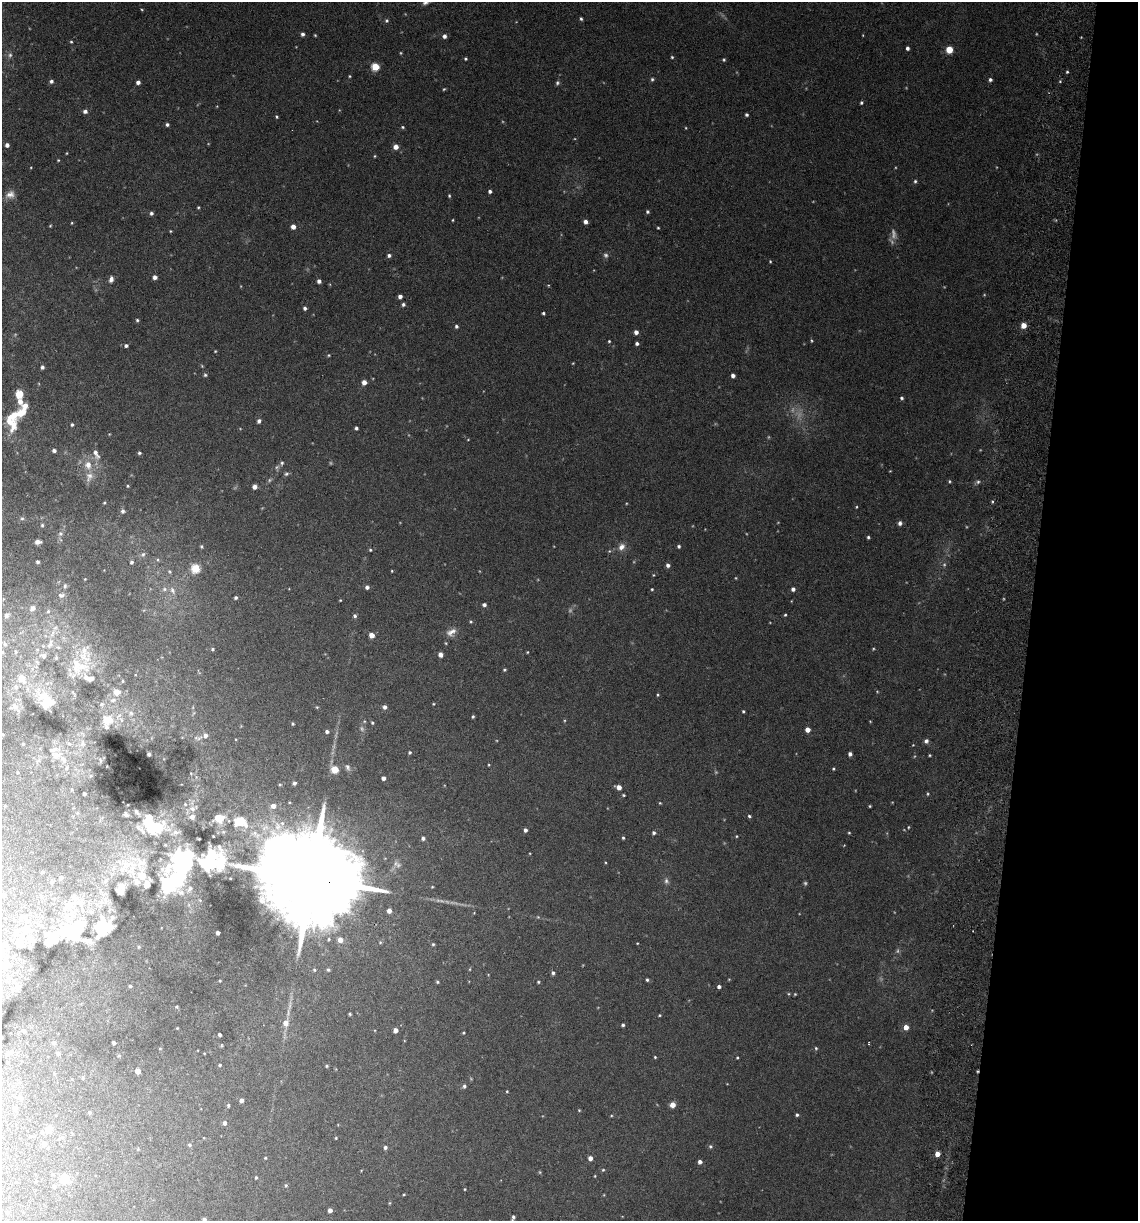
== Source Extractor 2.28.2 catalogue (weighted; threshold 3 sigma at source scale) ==
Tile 8 of 4 x 4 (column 4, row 2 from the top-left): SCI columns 3581-4716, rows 2449-3667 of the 5008 x 4899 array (HDU 1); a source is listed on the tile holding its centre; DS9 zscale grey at full resolution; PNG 1140 x 1223 px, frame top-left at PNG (2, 2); no overlay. Shown black and unused: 9% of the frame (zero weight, under 3 of 6 exposures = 3% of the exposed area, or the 3 px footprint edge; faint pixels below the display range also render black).
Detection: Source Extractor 2.28.2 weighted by HDU 2 'WHT'; one run over the whole footprint, this tile lists its part. Background 0.0299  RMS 0.0032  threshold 0.0133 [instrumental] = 3 sigma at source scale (4.09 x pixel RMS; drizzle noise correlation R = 1.36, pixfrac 0.8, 0.05/0.05 arcsec/px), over >= 5 px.
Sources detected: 413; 42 too faint to see at this stretch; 3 inside a brighter object's white glare — not listed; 45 inside a brighter listed object's ellipse — not listed separately; the other 323 listed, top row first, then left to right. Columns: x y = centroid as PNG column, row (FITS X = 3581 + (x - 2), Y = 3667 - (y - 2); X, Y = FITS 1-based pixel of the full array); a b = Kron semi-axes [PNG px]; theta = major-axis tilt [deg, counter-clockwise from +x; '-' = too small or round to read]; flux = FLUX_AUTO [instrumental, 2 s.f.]
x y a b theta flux
426 2 13 7 32 1.7
581 19 4 3 - 0.5
387 20 5 5 - 0.59
303 34 4 4 - 0.92
315 35 4 3 - 0.31
444 36 5 5 - 1.2
71 42 4 3 - 0.35
907 48 4 3 - 0.96
949 50 5 5 - 5.9
10 55 8 6 65 0.94
672 57 4 4 - 0.37
465 59 4 4 - 0.41
724 60 4 4 - 0.43
375 67 5 5 - 13
1067 72 3 3 - 0.4
349 76 4 3 - 0.29
652 79 5 5 - 0.54
990 80 4 4 - 0.73
51 81 4 4 - 0.86
1060 81 4 4 - 0.33
138 82 4 4 - 1.1
557 83 6 5 - 0.6
444 89 4 4 - 0.33
861 103 4 4 - 0.49
217 106 4 3 - 0.22
85 111 5 4 - 1.1
746 115 4 3 - 0.57
276 117 3 3 - 0.4
167 124 4 4 - 0.72
403 127 5 4 - 0.39
7 145 4 4 - 1.3
396 147 5 5 - 2.2
67 153 4 2 - 0.22
375 156 3 3 - 0.3
58 160 3 3 - 0.28
915 181 5 5 - 0.52
490 191 4 4 - 0.8
10 195 13 10 16 2.2
449 196 4 3 - 0.37
198 207 3 3 - 0.35
647 212 4 4 - 0.55
151 213 5 4 - 0.72
453 220 3 2 - 0.27
585 222 4 4 - 1.4
72 223 4 3 - 0.28
50 226 4 3 - 0.3
293 227 4 4 - 2.2
658 228 3 3 - 0.3
170 231 3 3 - 0.26
389 255 5 4 - 0.79
606 255 7 6 - 0.79
770 261 4 3 - 0.31
155 277 5 4 - 1.2
111 279 7 5 77 1.3
319 281 4 4 - 1.2
548 285 4 3 - 0.27
400 296 4 4 - 1.4
403 304 5 4 - 0.71
305 308 4 4 - 0.87
543 313 3 3 - 0.5
137 320 4 4 - 0.46
1024 325 4 4 - 4.3
456 326 5 4 - 0.66
636 332 4 4 - 1.5
609 341 3 3 - 0.33
811 341 5 3 - 0.32
637 343 4 3 - 0.87
126 346 4 4 - 0.76
215 351 3 3 - 0.27
329 355 4 3 - 0.32
573 363 4 3 - 0.22
202 366 5 4 - 0.31
42 367 4 4 - 0.85
205 375 6 5 - 0.52
733 376 4 4 - 1.3
364 382 4 4 - 2.2
19 395 9 8 - 4.1
901 398 4 4 - 0.53
12 417 18 10 52 6.2
259 421 5 4 - 0.86
72 424 4 4 - 0.55
356 428 4 4 - 0.68
109 434 4 4 - 0.21
468 440 4 3 - 0.21
54 450 4 4 - 1
139 453 4 4 - 0.53
96 454 17 7 -67 2.2
282 463 6 5 - 0.59
88 465 14 11 -78 3.8
890 471 3 3 - 0.2
286 474 7 5 24 0.59
950 481 4 4 - 0.4
978 482 9 6 28 0.86
128 486 4 3 - 0.35
254 487 4 4 - 1.7
992 502 5 4 - 0.4
104 503 4 3 - 0.29
123 511 6 6 - 0.87
22 518 6 5 - 0.54
900 523 5 5 - 0.99
42 525 5 4 - 0.47
60 534 8 7 - 0.87
868 537 4 3 - 0.49
38 542 5 4 - 1.6
201 546 5 4 - 0.48
679 546 4 4 - 0.57
621 547 10 8 60 2.1
370 550 4 4 - 0.41
609 551 5 5 - 0.39
143 554 8 6 56 0.77
158 560 5 3 - 0.32
38 562 4 3 - 0.63
131 562 5 4 - 0.67
668 565 5 4 - 1.1
195 568 5 5 - 17
170 571 6 6 - 0.57
392 571 3 3 - 0.25
653 575 4 4 - 0.27
85 579 3 2 - 0.21
65 586 7 5 84 0.66
367 587 4 4 - 1.1
652 589 3 3 - 0.32
793 589 4 4 - 1.1
172 590 12 7 -59 1.8
61 595 10 7 13 1.2
236 598 4 3 - 0.54
340 600 3 2 - 0.27
791 601 3 2 - 0.18
484 605 4 4 - 0.97
32 608 8 7 - 1.7
48 611 6 5 - 0.73
7 615 9 7 44 1.7
785 615 3 3 - 0.36
355 616 5 5 - 0.69
471 622 5 4 - 0.41
21 632 7 4 20 0.53
451 632 15 10 30 2.5
371 635 4 4 - 3
5 644 10 7 -69 1.4
50 644 19 9 65 3.8
212 649 4 4 - 0.44
873 649 4 3 - 0.29
37 650 6 5 - 0.77
2 652 8 7 - 1.2
16 652 8 6 -84 0.92
527 652 4 3 - 0.26
440 654 5 4 - 1.6
37 662 7 5 -45 0.75
79 667 31 24 -6 11
504 670 4 4 - 0.47
199 672 10 2 -60 0.29
21 679 12 10 -54 4.6
123 681 4 4 - 0.29
116 692 6 6 - 3.1
657 695 4 4 - 0.36
45 699 22 12 -51 7.1
113 700 10 6 16 1.1
102 704 6 5 - 0.67
433 704 4 3 - 0.29
14 706 14 11 5 2.4
317 707 4 4 - 0.34
385 707 5 4 - 1.1
743 711 3 3 - 0.42
131 713 8 7 - 1.3
473 717 3 3 - 0.46
107 720 14 12 -10 4.5
870 721 3 3 - 0.22
372 723 4 3 - 0.42
293 724 4 4 - 0.44
362 729 9 7 -66 0.98
807 730 4 4 - 3.3
327 731 4 4 - 0.87
3 734 4 3 - 0.24
205 735 5 5 - 1.1
199 738 13 5 40 0.85
926 741 5 5 - 1.1
23 744 3 3 - 0.28
69 744 5 3 - 0.37
83 744 8 5 -83 0.74
913 745 3 3 - 0.19
410 752 4 4 - 0.48
149 754 4 3 - 0.57
850 754 4 4 - 1.1
56 755 15 11 -10 2.4
930 755 3 3 - 0.3
100 760 5 3 - 0.29
38 761 6 4 19 0.46
489 765 3 3 - 0.25
347 767 9 6 -67 1
334 769 8 6 -61 5
833 769 3 3 - 0.36
191 773 3 3 - 0.21
90 776 5 3 - 0.27
383 778 4 4 - 1.2
294 783 4 4 - 0.7
280 785 3 3 - 0.29
619 787 5 4 - 2.1
84 793 3 3 - 0.51
928 794 5 4 - 0.36
623 795 4 3 - 0.37
660 803 4 4 - 0.3
128 805 2 2 - 0.18
5 806 3 3 - 0.23
273 806 5 5 - 2
870 806 3 3 - 0.33
193 808 13 9 27 2.4
126 814 7 5 -25 0.88
749 816 4 4 - 0.49
219 818 13 9 11 4.8
240 822 17 12 -17 7.5
154 827 31 17 -2 23
908 827 4 3 - 0.27
525 830 4 3 - 1
654 833 5 5 - 0.67
849 833 4 3 - 0.3
736 836 4 3 - 0.31
423 838 4 3 - 0.78
623 838 4 3 - 0.42
165 845 6 5 - 0.6
605 862 4 3 - 0.24
130 866 46 38 -52 28
42 872 4 3 - 0.33
61 878 4 4 - 1.3
310 878 48 20 -9 13000
666 881 9 6 -77 0.94
52 882 6 5 - 0.76
189 889 13 8 51 1.8
4 895 4 4 - 0.92
100 902 23 9 24 4.2
68 906 25 16 8 7.9
389 911 4 4 - 1.6
474 913 4 4 - 0.21
112 917 17 6 82 2.6
538 917 6 5 - 0.4
26 919 18 7 -72 2.7
42 925 8 7 - 1.1
72 930 34 20 17 20
218 933 4 3 - 1
22 936 20 10 54 5
328 939 5 4 - 0.41
340 940 6 5 - 2.3
637 943 3 2 - 0.23
433 944 4 4 - 0.37
139 947 5 4 - 0.39
30 948 6 4 -63 0.37
314 970 4 4 - 0.43
328 970 5 4 - 0.5
553 973 5 4 - 0.68
9 978 7 6 - 0.82
647 980 3 3 - 0.56
220 981 3 3 - 0.27
437 982 4 3 - 0.41
538 982 4 4 - 0.37
130 986 3 3 - 0.53
18 987 6 6 - 1.8
719 987 4 3 - 0.97
795 994 3 3 - 0.28
177 1007 5 4 - 0.42
350 1014 3 3 - 0.4
659 1015 4 3 - 0.31
286 1023 12 8 73 2.6
623 1025 3 3 - 0.56
906 1027 4 4 - 3.2
177 1028 3 2 - 0.23
395 1030 4 4 - 2.1
24 1031 4 4 - 0.52
464 1033 3 3 - 0.31
219 1035 4 3 - 0.79
54 1043 6 5 - 0.57
114 1043 4 3 - 0.79
869 1043 3 2 - 0.22
160 1048 4 4 - 0.27
816 1048 5 4 - 0.44
9 1053 8 3 39 0.72
58 1053 5 5 - 0.74
204 1053 3 2 - 0.21
119 1056 6 4 21 0.39
655 1057 3 3 - 0.31
737 1057 4 3 - 0.31
220 1065 3 3 - 0.4
327 1066 4 3 - 0.39
138 1071 4 4 - 4
977 1071 3 3 - 0.34
54 1073 5 3 - 0.33
83 1077 5 4 - 0.37
464 1086 5 4 - 0.74
507 1091 3 3 - 0.3
20 1097 8 6 -14 0.89
241 1100 4 4 - 1.2
228 1105 4 3 - 0.5
672 1105 5 5 - 2.5
15 1109 6 6 - 0.95
579 1110 4 3 - 0.27
90 1112 4 4 - 0.53
797 1115 4 3 - 0.55
611 1116 5 3 - 0.28
224 1123 5 4 - 1.1
49 1129 8 7 - 3
62 1137 7 6 - 0.76
336 1138 4 3 - 0.28
44 1144 6 6 - 1.3
189 1145 5 5 - 0.5
710 1146 6 5 - 0.58
385 1147 4 4 - 0.89
937 1154 4 4 - 3.7
265 1158 3 3 - 0.3
590 1158 4 4 - 1.8
700 1162 4 4 - 1.4
603 1170 5 4 - 0.34
540 1172 5 4 - 0.31
595 1176 3 3 - 0.25
256 1177 4 3 - 0.41
64 1179 8 7 - 5.5
36 1181 4 4 - 0.29
286 1185 5 5 - 0.47
54 1186 5 5 - 0.72
465 1189 4 3 - 0.26
404 1194 3 3 - 0.29
389 1203 5 3 - 0.29
330 1210 4 4 - 1.4
7 1212 5 4 - 0.36
513 1217 7 4 71 0.78
204 1219 4 4 - 0.78
Overlapping masked pixels (flux is a lower limit): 2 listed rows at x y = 310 878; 977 1071
Isophote crosses this tile's border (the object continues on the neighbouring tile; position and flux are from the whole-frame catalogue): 4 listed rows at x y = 426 2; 2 652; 513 1217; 204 1219
Unlisted compact peaks at least as high as the median listed source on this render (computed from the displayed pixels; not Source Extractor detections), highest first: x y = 107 766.